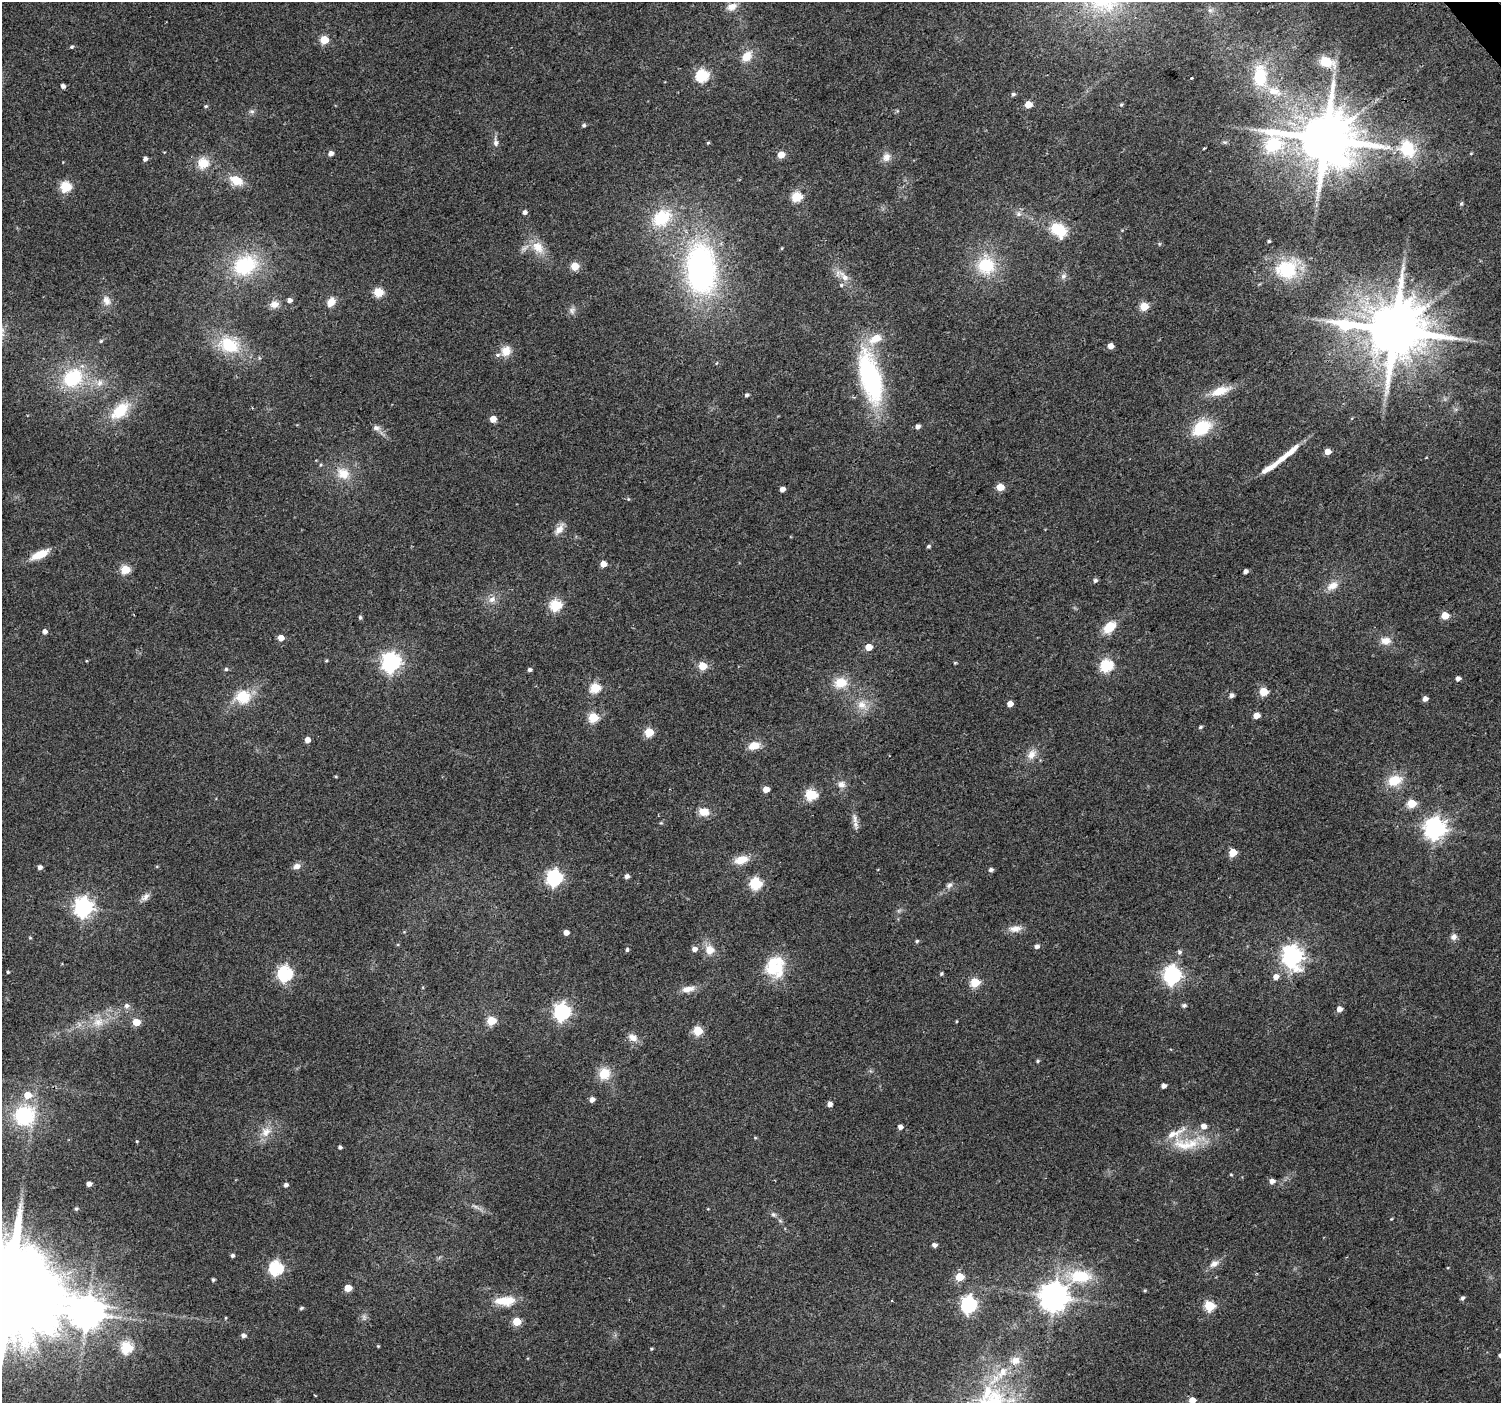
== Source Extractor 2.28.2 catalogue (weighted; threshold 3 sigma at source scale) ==
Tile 10 of 4 x 4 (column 2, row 3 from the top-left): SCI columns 1502-3000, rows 1606-3006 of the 5997 x 5948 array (HDU 1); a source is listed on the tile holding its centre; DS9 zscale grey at full resolution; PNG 1503 x 1405 px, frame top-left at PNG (2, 2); no overlay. Shown black and unused: <1% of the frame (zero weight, under 2 of 3 exposures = <1% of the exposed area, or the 3 px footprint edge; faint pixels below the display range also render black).
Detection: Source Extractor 2.28.2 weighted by HDU 2 'WHT'; one run over the whole footprint, this tile lists its part. Background 0.0622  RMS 0.0073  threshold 0.0327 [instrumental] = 3 sigma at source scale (4.5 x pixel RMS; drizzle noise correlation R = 1.50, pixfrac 1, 0.0396/0.0396 arcsec/px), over >= 5 px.
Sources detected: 226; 1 too faint to see at this stretch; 1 inside a brighter object's white glare — not listed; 7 inside a brighter listed object's ellipse — not listed separately; the other 217 listed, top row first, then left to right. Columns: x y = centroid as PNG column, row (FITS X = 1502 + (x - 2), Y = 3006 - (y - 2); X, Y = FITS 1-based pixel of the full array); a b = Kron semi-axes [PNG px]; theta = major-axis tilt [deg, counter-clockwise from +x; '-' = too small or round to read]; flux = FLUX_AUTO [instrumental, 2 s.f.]
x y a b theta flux
732 7 14 9 20 6.6
1210 10 6 6 - 1.7
324 40 5 5 - 29
72 47 4 4 - 1.1
747 56 15 11 47 10
1326 62 17 10 -18 14
702 76 6 6 - 92
1260 76 24 15 -87 31
1191 78 3 3 - 2
63 86 4 4 - 2.8
1275 91 21 12 -17 14
1013 94 5 4 - 1.7
1028 104 5 5 - 13
1121 104 5 4 - 0.99
206 106 6 4 28 1.2
252 111 8 5 -19 1.8
584 125 5 5 - 1.5
1324 139 20 15 5 5200
496 142 10 6 -84 3.2
1225 142 7 4 0 1.1
708 143 5 4 - 0.82
1204 148 3 3 - 1.1
1407 149 24 19 -56 31
331 153 5 4 - 3.7
1471 153 5 3 - 0.56
781 155 5 5 - 11
886 157 12 10 61 5.3
145 159 5 4 - 2.5
203 163 14 13 - 13
236 180 16 11 -25 12
66 187 5 5 - 56
797 197 5 5 - 52
1461 204 5 3 - 0.78
525 212 5 5 - 2.7
1018 214 7 6 - 2.4
662 218 25 18 37 34
1061 231 6 5 - 52
1269 241 3 3 - 2.3
1159 244 6 3 72 0.75
538 247 20 14 -48 13
782 248 4 4 - 0.72
245 265 32 24 23 53
575 266 5 5 - 24
986 266 19 17 -7 33
701 269 52 30 -85 200
1287 269 30 26 18 38
844 276 22 8 -46 8.3
1063 276 8 7 - 2.6
378 292 5 5 - 41
289 300 6 5 - 2.8
106 301 13 9 -71 5.6
331 302 10 8 57 7.6
274 304 12 9 6 5.7
1144 306 5 5 - 26
572 310 10 9 - 3.3
1394 330 21 15 3 6000
101 341 5 4 - 0.96
229 345 25 17 -19 33
1111 346 5 4 - 7.2
506 351 12 11 - 8.9
870 377 60 22 -75 110
73 378 25 20 37 46
100 383 11 8 62 4.8
1220 391 27 11 19 14
747 395 5 4 - 1.7
120 411 24 13 42 25
493 419 5 5 - 9.6
918 426 5 4 - 3.4
376 428 10 7 -4 3
1201 428 21 13 33 31
1290 452 25 7 44 11
1327 452 5 4 - 8.2
1270 468 23 6 32 9.5
343 473 18 15 -35 13
1000 487 5 5 - 18
782 489 4 4 - 4.3
628 499 5 5 - 0.9
559 529 17 8 52 5.7
928 546 4 4 - 1.4
40 555 20 8 25 14
603 564 5 4 - 8.6
125 569 5 5 - 33
1245 571 4 4 - 3
1095 580 5 5 - 1.8
1332 586 17 10 30 7.7
492 599 11 9 28 5
555 605 6 5 - 71
1445 616 5 5 - 14
360 617 5 4 - 1.4
1109 627 17 11 43 13
45 631 5 4 - 3.3
281 638 5 4 - 8.9
1386 641 14 10 0 7
869 647 5 4 - 13
326 661 4 3 - 0.82
391 662 7 7 - 350
955 663 4 4 - 0.74
703 666 5 5 - 26
1106 666 6 6 - 86
226 669 5 4 - 1.3
530 670 4 4 - 2
1458 678 4 4 - 3.1
840 683 17 13 15 14
595 688 5 5 - 48
1263 692 5 5 - 28
1231 695 5 5 - 2.7
243 697 17 15 5 22
1425 699 5 4 - 4
1010 704 5 4 - 8.2
862 705 15 12 -35 9.2
1256 716 5 4 - 8.3
593 717 5 5 - 43
1200 727 5 4 - 1.2
649 732 5 5 - 32
307 740 5 5 - 5.9
754 746 14 9 14 8.9
1031 755 15 10 61 6.7
889 756 2 2 - 0.55
336 776 4 4 - 0.72
1395 780 17 12 19 17
841 784 11 9 -5 4.1
766 789 5 4 - 8.7
811 795 6 5 - 69
1411 803 5 5 - 32
704 812 12 9 -7 8.2
854 819 15 7 -81 4.4
1435 829 8 7 - 480
1233 852 5 5 - 20
741 860 17 10 16 11
297 866 9 7 16 4
40 867 4 4 - 2.7
991 870 5 4 - 2.2
627 876 5 4 - 3
554 878 7 6 - 200
756 883 6 6 - 80
949 885 10 7 32 2.6
145 897 13 7 39 3.9
84 907 7 7 - 350
1015 929 18 9 6 6.2
566 932 4 4 - 5.3
1453 937 8 8 - 3.1
30 938 5 3 - 0.69
917 941 5 5 - 1.1
1037 946 5 4 - 2.9
694 949 5 5 - 4.1
627 950 6 4 86 1.2
710 950 11 10 - 8.8
1179 952 6 6 - 1.7
1292 956 8 7 - 450
775 967 26 22 87 33
8 972 3 3 - 0.9
285 973 6 6 - 170
941 974 4 4 - 1.1
1172 975 7 7 - 290
1276 977 6 5 - 4.9
975 982 5 5 - 40
688 989 17 8 11 7.1
127 1005 7 6 - 2.7
1184 1005 6 5 - 1.7
1339 1009 5 5 - 5.5
562 1012 7 6 - 240
491 1021 5 5 - 30
956 1021 4 3 - 0.62
98 1022 18 13 13 12
136 1022 5 5 - 19
79 1024 7 4 -72 1.8
698 1031 5 5 - 40
633 1037 12 8 -30 5.7
1038 1061 5 4 - 0.99
604 1074 15 13 88 13
1164 1086 4 4 - 3.2
592 1100 5 4 - 4.3
830 1104 4 4 - 4.6
24 1115 23 22 - 54
1203 1126 6 5 - 4.8
900 1127 4 4 - 3.8
266 1132 15 13 35 9.4
755 1138 5 3 - 0.68
137 1141 4 3 - 0.68
1184 1145 35 18 -18 24
340 1147 4 3 - 1.8
1231 1175 5 3 - 0.65
1272 1181 5 5 - 4.6
89 1184 4 4 - 4.2
286 1185 4 4 - 2.7
475 1206 15 3 -28 2.7
76 1209 4 4 - 1.1
708 1209 4 2 - 0.48
773 1214 7 6 - 1.8
1391 1219 4 3 - 0.64
934 1245 4 4 - 3
232 1255 4 4 - 1.6
1214 1263 13 9 33 5.2
276 1268 6 6 - 130
1080 1276 32 17 1 34
959 1277 5 5 - 24
213 1280 3 3 - 1.3
348 1288 5 5 - 16
1145 1290 5 4 - 0.9
9 1292 30 23 33 21000
1053 1296 9 8 - 1100
1462 1298 5 4 - 1.7
505 1301 26 12 1 16
969 1305 7 6 - 210
1209 1306 5 5 - 53
301 1308 5 4 - 1.3
87 1313 20 12 -3 1600
364 1317 9 6 83 2.3
226 1318 5 3 - 0.64
517 1321 5 5 - 27
243 1335 5 5 - 2.7
378 1346 4 3 - 0.69
127 1347 6 6 - 72
652 1349 4 3 - 0.78
1500 1355 5 4 - 2.2
1002 1372 20 11 55 14
1192 1400 5 5 - 9.1
Overlapping masked pixels (flux is a lower limit): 1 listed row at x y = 1394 330
Isophote crosses this tile's border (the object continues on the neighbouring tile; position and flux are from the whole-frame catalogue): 3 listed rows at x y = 9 1292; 1500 1355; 1192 1400